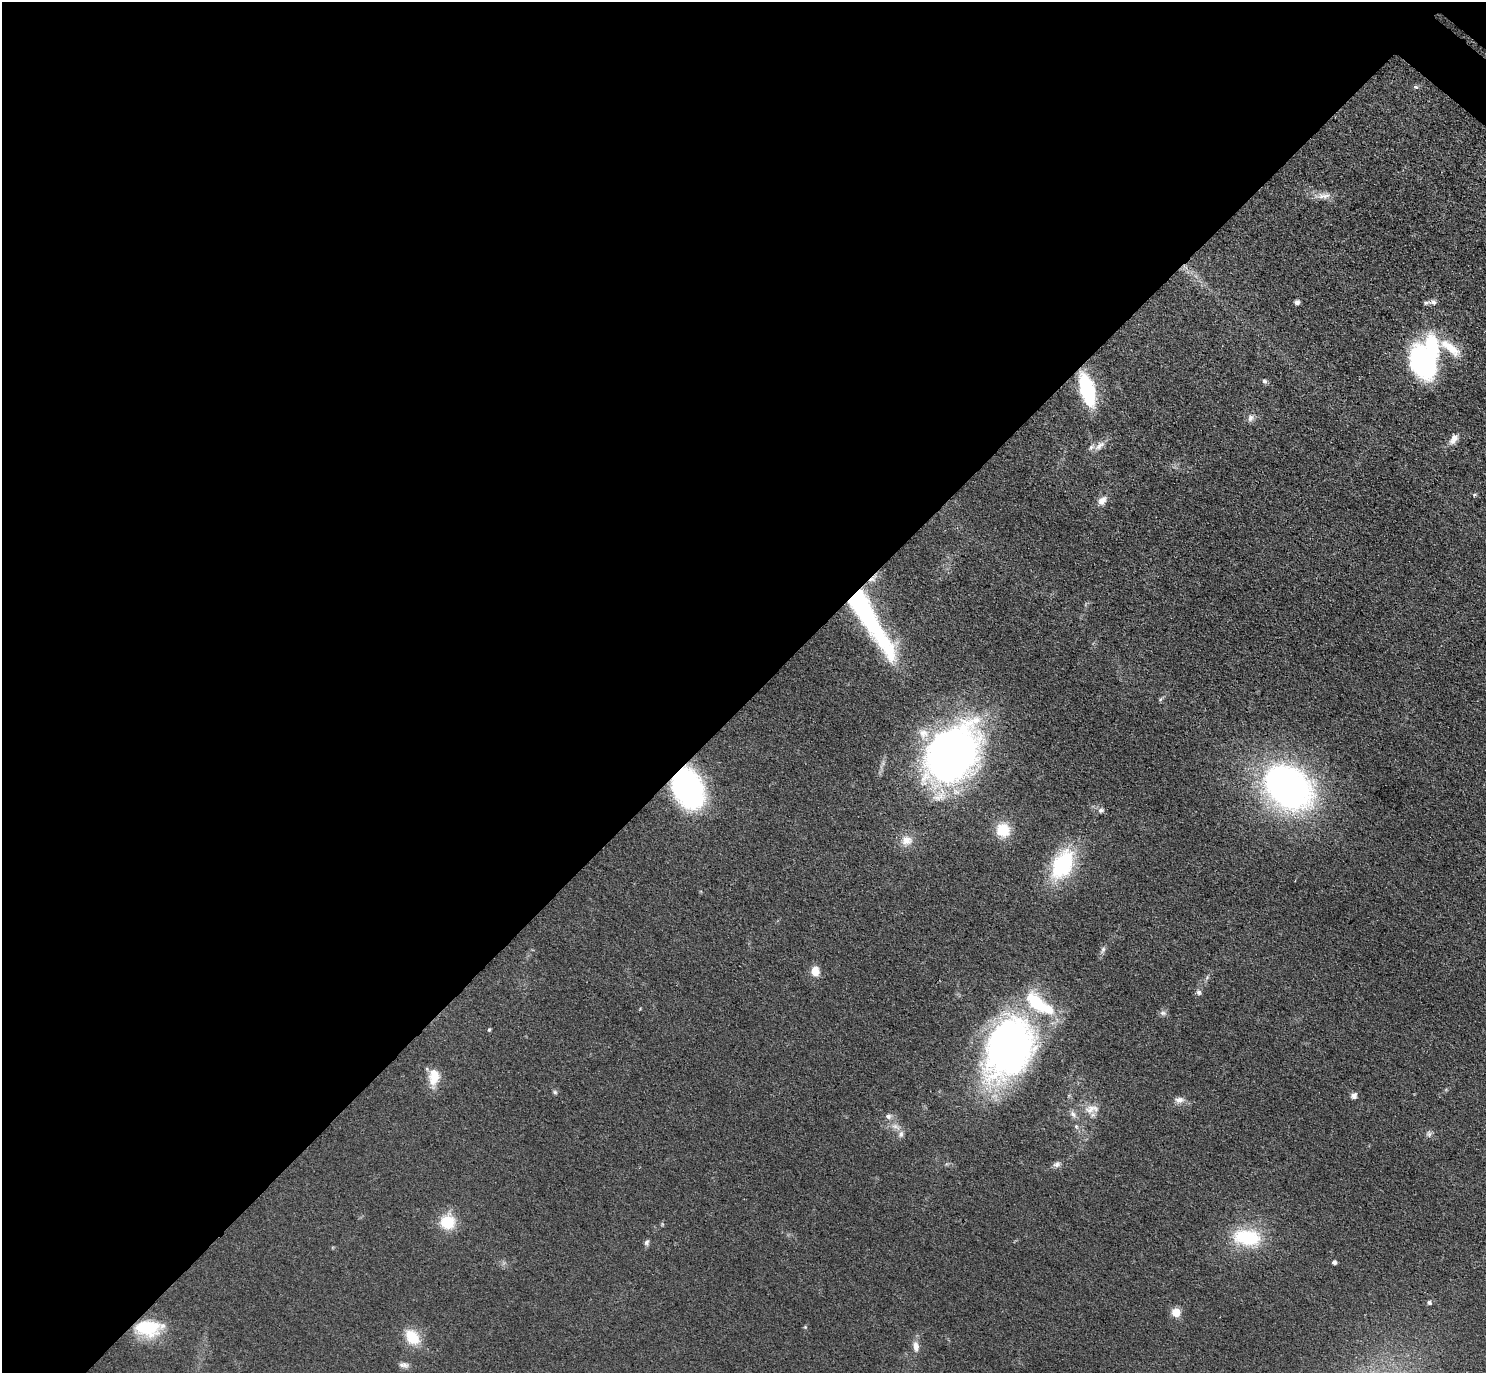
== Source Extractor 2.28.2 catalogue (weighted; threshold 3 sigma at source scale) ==
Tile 5 of 4 x 4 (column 1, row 2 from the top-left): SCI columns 42-1525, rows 2941-4311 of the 6016 x 6023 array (HDU 1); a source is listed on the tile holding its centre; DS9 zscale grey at full resolution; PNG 1488 x 1375 px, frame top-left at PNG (2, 2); no overlay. Shown black and unused: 52% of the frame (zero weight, under 3 of 4 exposures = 5% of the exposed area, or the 3 px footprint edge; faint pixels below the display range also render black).
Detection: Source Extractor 2.28.2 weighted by HDU 2 'WHT'; one run over the whole footprint, this tile lists its part. Background 0.0466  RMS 0.0061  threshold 0.0272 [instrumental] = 3 sigma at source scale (4.5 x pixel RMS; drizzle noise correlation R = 1.50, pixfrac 1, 0.05/0.05 arcsec/px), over >= 5 px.
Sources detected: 58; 2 inside a brighter object's white glare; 1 cosmic-ray / hot-pixel residue — not listed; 4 inside a brighter listed object's ellipse — not listed separately; the other 51 listed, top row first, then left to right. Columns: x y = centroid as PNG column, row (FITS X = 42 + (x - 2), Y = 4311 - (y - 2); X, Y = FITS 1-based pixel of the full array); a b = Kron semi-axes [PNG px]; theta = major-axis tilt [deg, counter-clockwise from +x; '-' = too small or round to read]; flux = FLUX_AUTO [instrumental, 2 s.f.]
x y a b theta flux
1416 87 6 4 -12 0.99
1324 196 21 7 1 5
1297 302 5 5 - 1.8
1433 302 8 6 -8 2.1
1426 303 7 5 3 1.2
1450 347 36 11 -38 14
1422 363 30 19 -65 100
1264 381 7 5 -33 1.3
1087 390 24 10 -74 65
1251 418 11 7 57 2.5
1454 439 15 8 59 4.1
1100 445 16 7 41 4
1474 495 5 4 - 0.68
1102 501 12 9 48 4.4
869 618 89 16 -59 120
1161 699 6 4 69 0.82
952 754 55 38 53 330
1288 787 45 34 -38 250
688 788 28 21 -66 160
1101 810 7 6 - 1.8
1003 830 16 15 - 14
907 840 16 13 21 7
1062 865 32 19 61 53
1103 949 8 6 75 1.6
815 971 10 8 -84 7.4
1199 992 7 6 - 1.7
1163 1013 9 6 0 1.7
489 1030 5 4 - 0.84
1010 1047 67 46 68 260
434 1076 21 13 85 10
555 1092 6 5 - 1
1354 1095 7 6 - 2.7
1179 1100 12 8 4 3.5
1092 1109 23 10 12 7.7
888 1116 8 6 -4 2.2
895 1126 9 6 -8 2.7
1076 1126 6 4 -45 0.93
901 1134 9 6 81 2.2
1429 1134 7 6 - 1.6
1056 1164 10 7 12 2.2
447 1222 14 13 - 20
1247 1237 37 20 -7 34
647 1242 8 6 62 1.5
1334 1262 4 4 - 2.1
1429 1302 5 5 - 1.7
1176 1312 5 5 - 21
805 1327 4 4 - 0.64
148 1328 32 17 0 29
412 1337 19 14 -53 15
916 1347 15 8 -85 4.2
404 1365 15 6 -2 2.5
Overlapping masked pixels (flux is a lower limit): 3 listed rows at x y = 869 618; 688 788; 148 1328